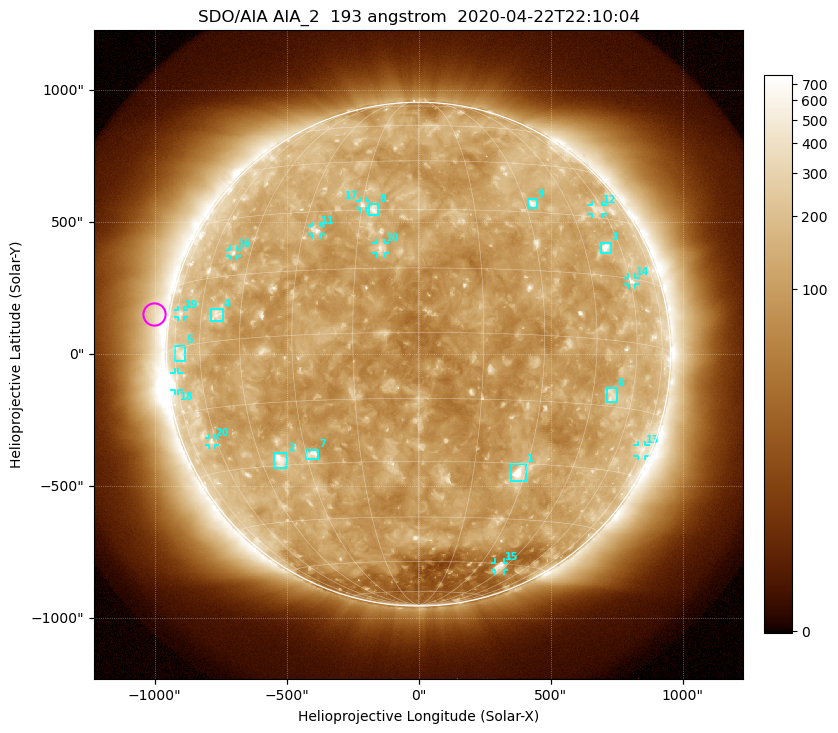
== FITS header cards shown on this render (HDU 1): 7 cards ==
TELESCOP= 'SDO/AIA'
INSTRUME= 'AIA_2'
WAVELNTH=                  193
WAVEUNIT= 'angstrom'
DATE-OBS= '2020-04-22T22:10:04.85'
CTYPE1  = 'HPLN-TAN'
CTYPE2  = 'HPLT-TAN'

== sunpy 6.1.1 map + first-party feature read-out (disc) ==
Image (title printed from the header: SDO/AIA AIA_2  193 angstrom  2020-04-22T22:10:04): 1024 x 1024 px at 2.4 arcsec/px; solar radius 955 arcsec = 398 px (full disc in frame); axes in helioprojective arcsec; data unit not stated in the header (colour bar unlabelled)
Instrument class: DISC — disc imager (sunpy class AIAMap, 193 A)
Bright regions (active regions / flare kernels): reference = the median radial profile (limb darkening/brightening removed); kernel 9 px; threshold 5 sigma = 166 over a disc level ~113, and >= 1.15x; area >= 12 px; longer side >= 10 px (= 24 arcsec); searched inside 0.97 R_sun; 28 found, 20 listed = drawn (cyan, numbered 1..; 11 of them under ~33 arcsec drawn as corner ticks so the feature stays visible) (cap 20 boxes per figure: the strongest are kept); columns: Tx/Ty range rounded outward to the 5 arcsec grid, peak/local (2 s.f.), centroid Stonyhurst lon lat
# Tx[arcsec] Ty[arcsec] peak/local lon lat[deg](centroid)
1 350..405 -480..-415 10 +28 -32
2 -550..-495 -435..-375 7.5 -38 -29
3 690..730 385..425 7.5 +53 +22
4 -790..-740 125..170 3.8 -53 +6
5 -925..-880 -30..30 2.8 -70 -2
6 710..750 -185..-130 3.5 +51 -12
7 -425..-380 -395..-360 5.6 -28 -28
8 -190..-150 525..570 5 -12 +30
9 415..450 555..590 5.3 +32 +32
10 -160..-125 380..420 4.4 -9 +20
11 -405..-370 450..485 4 -27 +25
12 655..695 530..565 2.7 +57 +32
13 830..860 -390..-345 2.5 +74 -24
14 795..820 265..290 3.5 +61 +14
15 290..325 -820..-790 3.2 +42 -61
16 -715..-685 370..395 3.7 -51 +21
17 -225..-200 550..580 3.8 -15 +31
18 -925..-910 -140..-70 3.4 -75 -7
19 -915..-890 140..165 2.6 -72 +8
20 -795..-770 -345..-320 3 -62 -23
Off-limb structures (1.02-1.3 R_sun): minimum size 162 px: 8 found; the strongest spans PA ~40..105 deg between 1.02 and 1.3 R_sun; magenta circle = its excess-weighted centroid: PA ~80 deg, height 1.06 R_sun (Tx ~-1000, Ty ~150 arcsec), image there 1.7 x the reference